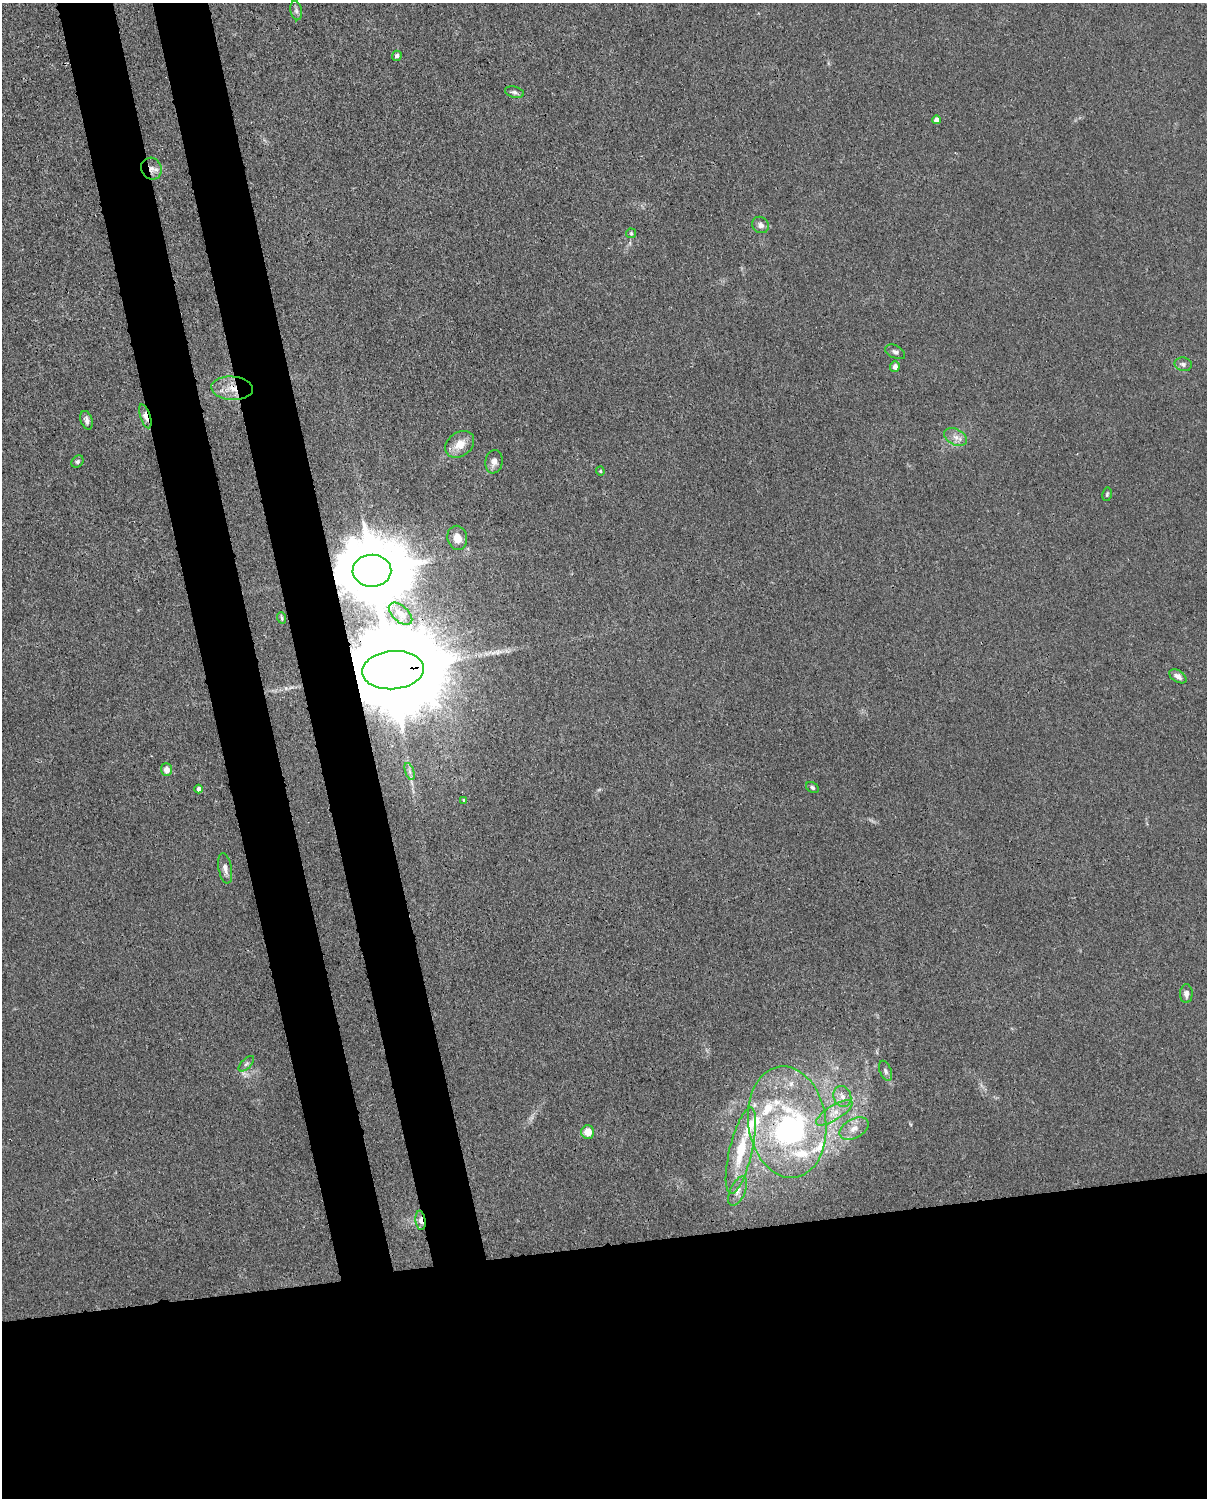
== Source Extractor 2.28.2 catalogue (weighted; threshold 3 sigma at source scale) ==
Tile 11 of 4 x 3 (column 3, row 3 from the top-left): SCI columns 2502-3706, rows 265-1760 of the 5001 x 4906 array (HDU 1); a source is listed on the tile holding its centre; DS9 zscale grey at full resolution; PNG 1209 x 1500 px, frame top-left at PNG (2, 3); each listed source drawn as its Kron ellipse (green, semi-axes under 4 px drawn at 4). Shown black and unused: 25% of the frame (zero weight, under 3 of 4 exposures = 7% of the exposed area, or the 3 px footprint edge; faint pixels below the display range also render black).
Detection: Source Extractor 2.28.2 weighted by HDU 2 'WHT'; one run over the whole footprint, this tile lists its part. Background 0.0269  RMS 0.0028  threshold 0.0128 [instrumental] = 3 sigma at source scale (4.5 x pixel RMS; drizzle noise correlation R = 1.50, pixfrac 1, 0.05/0.05 arcsec/px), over >= 5 px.
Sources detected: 50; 2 inside a brighter object's white glare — neither listed nor drawn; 6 inside a brighter listed object's ellipse — not listed separately; the other 42 listed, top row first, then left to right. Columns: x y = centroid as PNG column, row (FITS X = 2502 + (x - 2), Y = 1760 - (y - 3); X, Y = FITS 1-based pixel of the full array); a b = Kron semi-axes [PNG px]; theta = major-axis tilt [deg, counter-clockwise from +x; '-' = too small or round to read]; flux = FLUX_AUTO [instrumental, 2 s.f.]
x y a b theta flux
296 10 10 6 -80 0.84
397 56 5 4 - 0.74
514 92 10 5 -13 0.88
937 120 4 4 - 1.5
151 169 11 10 - 2.2
760 225 9 8 - 1.3
631 233 5 5 - 0.37
895 352 11 6 -27 0.95
1183 364 9 7 -11 0.99
895 367 5 5 - 1.5
232 388 21 11 -4 5.2
145 416 12 5 -71 2.1
87 420 9 5 -72 1.1
956 437 12 7 -27 1.9
460 444 16 11 37 4.2
77 462 7 5 46 0.6
494 462 12 8 80 1.7
600 471 4 4 - 0.27
1107 494 7 4 79 0.45
457 538 12 10 -79 3.5
372 571 19 16 -1 3100
401 614 14 7 -42 2.8
282 618 6 3 -71 0.23
393 670 31 19 5 9800
1178 676 9 5 -32 1.3
166 770 6 5 - 2.2
410 772 9 4 -71 0.83
812 787 7 5 -34 0.56
199 789 4 4 - 0.98
464 800 4 4 - 0.27
225 868 15 6 -79 1.7
1186 994 9 6 89 1.4
246 1064 10 5 44 0.75
885 1071 10 6 -68 0.89
842 1096 11 8 -70 2.1
834 1113 21 7 32 3.2
787 1122 56 39 -82 48
854 1129 16 9 28 2.8
588 1132 7 6 - 3.8
741 1151 44 11 77 11
738 1191 15 7 66 2
421 1220 10 5 -82 1.9
Overlapping masked pixels (flux is a lower limit): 7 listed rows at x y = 151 169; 232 388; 145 416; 372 571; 393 670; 787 1122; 421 1220